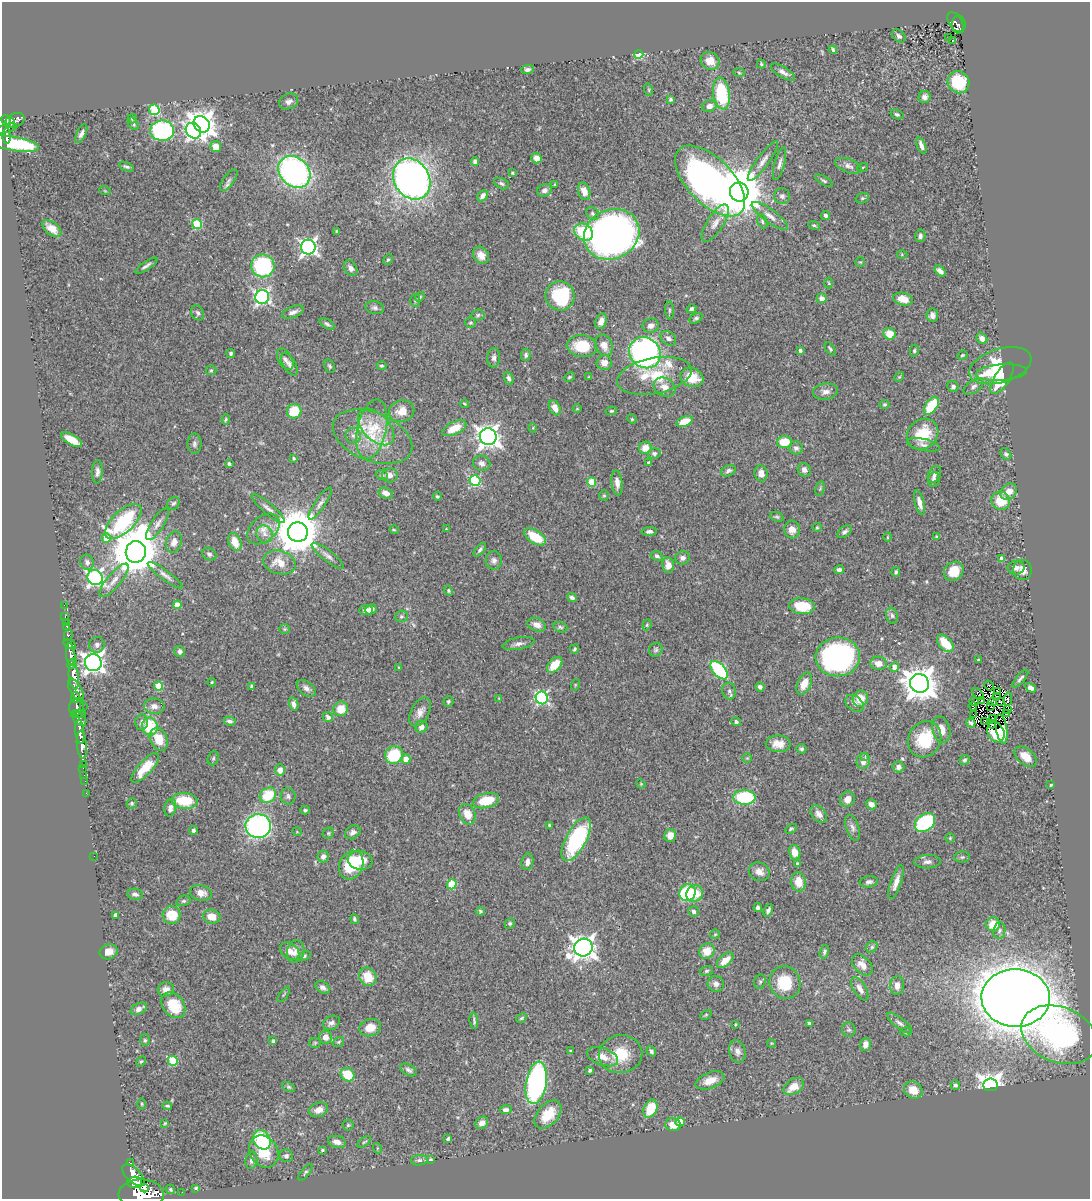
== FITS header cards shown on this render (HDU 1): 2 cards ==
NAXIS1  =                 1088
NAXIS2  =                 1197

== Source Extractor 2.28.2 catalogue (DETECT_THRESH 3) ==
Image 1088 x 1197 px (HDU 1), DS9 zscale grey, 1 PNG px = 1 image px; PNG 1092 x 1201 px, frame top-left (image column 1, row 1197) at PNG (2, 2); each listed source drawn as its Kron ellipse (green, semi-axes under 4 px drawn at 4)
Background 0.615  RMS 0.026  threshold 0.0774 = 3 sigma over >= 5 px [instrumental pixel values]
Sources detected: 480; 6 with non-positive FLUX_AUTO (blend fragments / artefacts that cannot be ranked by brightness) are neither listed nor drawn; the other 474 listed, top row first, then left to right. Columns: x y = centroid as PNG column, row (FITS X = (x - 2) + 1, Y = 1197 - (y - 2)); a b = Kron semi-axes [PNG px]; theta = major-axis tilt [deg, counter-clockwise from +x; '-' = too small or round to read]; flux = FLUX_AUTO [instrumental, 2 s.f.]
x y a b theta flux
955 22 11 6 -57 100
959 25 9 7 90 110
899 36 8 5 -43 5.3
949 37 3 2 - 2.8
952 40 3 2 - 1.3
833 50 4 3 - 2.9
639 54 4 4 - 84
710 61 10 8 -34 19
761 64 4 4 - 2.7
527 70 6 4 3 5.4
783 72 14 5 -31 7.5
739 73 6 4 -3 2
959 82 11 10 - 79
649 90 6 4 -72 2.1
721 94 16 8 -82 110
924 97 6 5 - 6.6
670 99 4 3 - 2.4
289 101 10 7 25 7
709 106 7 5 19 8.4
154 110 5 5 - 130
897 114 6 4 -20 3.3
132 119 5 4 - 2.5
6 120 5 4 - 330
15 121 10 7 26 330
10 122 5 3 - 200
133 124 7 5 -54 3.8
202 124 9 7 -48 1800
7 128 11 3 14 230
162 131 12 10 -2 250
193 131 8 7 - 440
81 134 10 4 64 5.8
7 136 7 3 -88 200
14 144 25 7 -10 120
921 146 9 3 -68 7.2
216 147 5 5 - 19
536 158 5 5 - 10
475 161 4 4 - 5.3
763 161 24 6 54 13
779 164 17 5 75 7.2
848 166 14 6 -21 8.7
126 167 7 4 -20 3.9
863 167 5 3 - 1.5
294 172 17 14 -42 460
512 173 3 2 - 1.7
412 179 21 17 -59 860
229 180 13 5 54 5.6
710 181 44 22 -46 840
824 181 10 4 -30 3.4
502 184 8 5 -25 3.7
555 185 3 3 - 1.9
544 190 7 6 - 6.5
105 191 6 3 -19 1.7
584 191 9 6 -73 16
739 192 9 9 - 10000
483 196 6 4 48 8
782 196 8 8 - 6.5
862 198 7 5 20 3.1
593 214 7 5 -46 3.9
825 215 4 4 - 4.4
770 216 22 6 -36 14
762 221 7 5 -72 3.2
715 223 21 8 58 17
197 224 5 5 - 99
814 225 6 3 -20 2.3
52 228 11 6 -38 15
336 231 4 3 - 1.6
584 232 10 8 -32 75
612 234 28 24 27 900
920 236 6 5 - 5.3
308 247 7 7 - 560
481 255 9 7 -54 16
902 255 5 3 - 1.8
388 260 5 4 - 2.7
860 262 5 5 - 1.9
146 266 13 3 33 5.5
263 266 11 11 - 160
351 268 8 6 -61 7.7
940 271 6 4 -39 7.6
829 283 5 3 - 1.7
560 296 15 14 - 100
262 297 7 7 - 460
420 297 5 4 - 2.2
821 298 5 4 - 7.9
903 299 10 6 -13 23
415 301 6 5 - 3.1
375 308 9 6 -11 5.1
691 309 5 4 - 4.7
669 310 9 4 -86 2.8
293 312 11 5 21 7.8
198 313 8 6 -64 4.4
478 315 7 5 7 3.2
932 315 6 6 - 7.2
696 318 7 4 31 3.6
601 321 8 5 70 13
471 323 5 5 - 3
327 324 8 4 -31 4
651 326 8 7 - 9.2
890 334 6 5 - 26
668 338 8 6 -39 7.4
982 338 6 5 - 7.8
604 345 11 8 -64 17
582 346 15 11 -7 52
830 349 7 4 -55 2.9
800 351 3 3 - 4
914 351 6 4 76 3
231 353 5 4 - 3.3
645 353 16 14 -45 530
526 355 6 4 88 4.1
962 355 5 4 - 1.9
494 358 10 6 85 6.3
285 359 12 6 -60 7
604 363 7 7 - 13
289 364 12 6 -59 7.2
329 366 7 5 -63 3
381 366 5 3 - 2.5
1000 366 32 17 17 74
211 370 5 5 - 2.2
1001 373 26 8 4 50
654 376 38 18 11 80
569 377 5 4 - 2.4
588 377 3 2 - 1.1
692 377 12 9 -19 38
899 377 5 4 - 2
509 378 7 4 -70 5
1002 378 18 7 57 54
953 386 6 5 - 5.5
665 387 11 9 -28 13
973 387 11 6 33 6.1
825 392 12 8 8 11
464 404 4 2 - 1.5
884 404 5 4 - 2.5
931 406 10 6 54 60
555 408 8 5 -62 12
577 409 4 3 - 1.2
294 411 7 7 - 48
402 411 13 10 20 21
611 411 6 4 12 2.3
226 419 5 4 - 2.3
632 419 5 4 - 1.7
685 422 8 5 22 33
376 427 22 13 -45 45
454 428 13 6 26 33
533 428 5 3 - 1.4
372 429 30 14 78 63
923 434 17 14 43 64
353 436 8 7 - 6.9
373 437 42 24 -22 92
488 437 8 8 - 1400
72 440 12 5 -30 37
784 442 7 6 - 36
194 444 10 7 90 5.2
923 445 17 6 -12 8.8
645 448 6 6 - 19
796 448 7 6 - 5.7
654 453 6 5 - 3.8
1006 454 6 5 - 3.4
294 458 3 3 - 2.2
482 463 9 7 -18 8
649 463 4 3 - 4.1
229 464 4 3 - 3.4
804 470 7 6 - 8.4
728 471 8 5 26 5.3
97 472 11 5 86 6.5
761 473 8 6 -82 12
934 474 9 6 61 5.9
382 475 6 4 -22 2.8
390 475 8 7 - 9.1
934 479 7 6 - 5.4
475 481 5 5 - 160
592 482 4 4 - 52
617 483 12 5 -85 11
820 489 7 4 75 2.5
1009 492 9 7 41 17
386 493 7 5 -16 10
437 496 4 3 - 2.4
604 496 5 4 - 2.3
1001 501 9 8 - 41
173 503 7 6 - 3.7
320 503 19 5 56 8
919 503 13 4 -76 11
268 508 21 5 -41 9.5
777 517 7 4 -18 2.9
123 521 23 10 44 200
158 524 19 6 58 10
817 527 5 4 - 2
263 529 18 12 42 23
446 529 4 4 - 1.4
394 530 5 3 - 1.6
792 530 9 8 - 13
649 531 7 4 3 5
298 532 10 10 - 7600
845 532 8 5 39 5.6
264 534 9 8 - 9
535 537 12 6 -33 54
887 537 5 3 - 1.5
936 537 4 3 - 1.8
106 538 5 4 - 24
174 542 11 7 70 11
235 542 9 6 -68 26
480 550 8 4 49 4.5
136 552 11 10 - 8300
209 554 7 6 - 4.2
327 556 19 5 -38 9.4
657 556 6 4 -25 4.2
682 558 7 6 - 7.4
1002 559 4 4 - 14
494 560 9 8 - 7.3
87 562 7 6 - 8.3
279 562 16 11 -15 29
668 565 8 6 -81 12
1016 568 8 7 - 6.3
839 570 5 4 - 5
1023 570 10 9 - 15
954 571 10 9 - 31
896 572 5 4 - 3.1
165 575 21 5 -36 8.8
95 578 8 7 - 530
114 580 21 7 50 15
449 591 5 4 - 2.7
572 597 5 3 - 3.9
64 605 2 2 - 6.7
177 605 4 4 - 22
802 606 13 8 -6 47
371 609 6 5 - 10
366 610 6 5 - 8.4
65 616 3 2 - 13
401 616 6 5 - 3.3
892 616 8 6 -74 4.8
66 622 2 2 - 6.5
537 625 9 6 -23 12
647 625 5 4 - 2.1
67 626 3 3 - 35
560 627 7 5 -18 3.3
285 629 5 4 - 2.3
68 635 6 3 81 140
945 643 10 6 -47 41
70 644 7 4 -33 220
519 644 16 6 10 8.6
97 645 8 7 - 6.3
574 649 4 3 - 2.6
656 650 7 6 - 3.8
180 651 5 5 - 6
71 655 11 4 -85 970
838 657 22 19 5 390
978 660 2 2 - 1.6
93 663 8 8 - 940
879 663 8 6 -2 15
72 664 5 3 - 390
555 665 9 6 47 36
399 667 3 2 - 1.4
895 667 5 4 - 17
719 670 11 6 -49 190
74 676 13 5 -83 1800
1020 678 11 3 50 4.3
212 682 4 4 - 1.9
804 683 12 7 66 20
919 683 9 9 - 3500
575 685 6 3 73 1.8
158 686 4 4 - 46
251 686 4 3 - 2.3
989 686 5 3 - 2.2
760 687 4 4 - 5
306 688 11 6 -37 7.9
1031 688 6 4 -30 6.8
76 690 12 6 -61 820
729 691 8 6 -77 6
997 691 3 2 - 3
978 694 7 2 -46 3.2
75 697 5 3 - 250
997 697 3 2 - 0.82
499 698 4 3 - 1.4
542 698 6 6 - 290
860 699 8 7 - 25
1008 699 7 3 80 1.3
982 700 3 2 - 1.1
448 701 5 5 - 2.6
974 702 5 4 - 2.3
993 702 4 2 - 0.83
1001 702 4 2 - 2.3
854 703 10 7 -37 7.8
294 704 7 4 -77 7.1
83 706 2 2 - 13
154 706 10 7 -7 11
973 706 4 2 - 3.5
77 707 9 7 74 530
991 707 2 2 - 0.95
341 709 7 7 - 32
1008 710 3 2 - 1.1
420 712 15 9 61 13
78 714 7 3 4 170
973 714 2 2 - 1.3
1006 714 3 3 - 2.3
328 717 5 5 - 6.6
80 719 8 5 -51 300
992 719 3 2 - 1.8
230 721 6 4 -14 4.3
985 721 3 2 - 1
142 722 8 6 83 4.9
736 722 5 4 - 3.6
971 723 5 3 - 3.4
992 724 4 2 - 1.2
150 726 9 8 - 67
421 727 6 6 - 8.8
941 729 13 8 -75 20
1002 729 15 5 -80 4.4
80 732 12 4 -83 1000
996 732 10 8 -62 21
159 739 12 8 -67 31
925 739 18 16 61 74
778 744 12 8 -1 18
82 745 14 5 -85 1100
801 749 5 5 - 3.7
394 755 9 8 - 84
865 756 4 3 - 1.4
1026 757 13 8 -40 20
213 758 7 5 69 3.3
747 758 5 5 - 2.1
406 759 4 4 - 17
964 760 5 4 - 3
863 761 8 6 69 11
83 764 3 2 - 21
898 767 6 5 - 8
83 768 2 2 - 8.6
145 768 19 7 48 42
280 770 6 5 - 11
84 775 2 2 - 13
85 781 2 2 - 8.5
641 784 5 4 - 1.6
1051 785 3 2 - 1.5
86 793 2 2 - 9.2
268 795 9 7 37 60
288 796 8 7 - 5.6
744 797 11 7 -2 120
847 799 8 7 - 14
185 801 13 8 -5 61
486 801 13 7 14 46
132 803 5 5 - 3
871 804 5 5 - 10
170 808 9 6 77 8.3
305 810 5 4 - 3
467 814 10 8 -65 22
819 814 10 6 -49 10
925 823 11 8 39 170
549 825 3 3 - 2
258 826 13 12 - 420
853 828 13 6 -70 7.4
791 829 6 4 29 2.8
193 830 4 4 - 4.1
297 832 4 3 - 1.4
353 832 8 6 32 6.8
328 833 6 5 - 2.5
670 835 6 6 - 16
950 838 5 5 - 2.2
576 839 24 10 62 180
795 852 7 5 -77 17
94 856 2 2 - 40
323 857 6 5 - 7.9
962 857 8 5 1 3.2
360 860 12 9 -10 26
527 862 8 6 82 8.9
927 862 13 7 3 7.8
798 864 4 3 - 5.2
351 865 15 11 65 73
759 872 10 9 - 13
799 882 9 7 -84 27
869 882 9 5 9 5
896 882 18 5 71 13
452 884 5 5 - 80
201 893 11 7 -10 13
687 893 9 8 - 130
135 894 8 5 -10 5.9
695 894 8 8 - 30
183 901 7 5 15 3.1
758 908 4 4 - 4.8
768 910 6 4 67 5.7
480 911 4 4 - 2.6
694 911 5 5 - 4.5
116 915 4 4 - 14
172 915 9 8 - 45
212 917 8 7 - 24
354 919 5 4 - 3
510 923 5 5 - 2.8
993 924 7 7 - 31
999 931 8 6 81 4.1
715 934 5 4 - 2.2
872 947 6 5 - 3.4
583 948 9 8 - 1600
290 951 11 7 -39 13
296 951 11 8 80 12
707 951 8 7 - 24
109 952 9 7 21 16
824 952 7 4 73 3.8
304 956 7 4 21 2.9
725 960 10 5 42 21
862 965 12 8 -46 17
706 971 7 5 16 3.4
368 977 10 8 -57 35
760 982 7 5 69 3.8
785 983 16 15 - 67
716 984 8 7 - 7.7
897 985 9 7 89 11
323 987 8 5 -35 6.7
166 989 8 7 - 12
860 989 13 6 -59 12
284 995 9 2 54 1.7
1016 998 34 28 -2 4900
173 1005 14 10 -52 60
139 1009 9 5 28 9.8
706 1015 6 4 30 2.2
521 1018 6 4 28 2.1
474 1021 8 3 -84 3.4
331 1023 9 6 28 7.5
809 1023 4 3 - 5.8
900 1023 15 5 -38 6.7
735 1024 4 2 - 1.4
370 1028 11 8 18 23
849 1030 7 6 - 4.1
906 1032 5 4 - 2.2
1059 1035 39 27 -22 290
326 1037 6 6 - 12
145 1040 6 5 - 2.5
273 1041 4 4 - 5
339 1042 6 4 35 2.3
315 1043 5 5 - 2.7
771 1043 4 3 - 1.5
865 1044 6 5 - 11
570 1051 4 3 - 2
651 1051 5 4 - 4.1
737 1051 11 8 -74 9.5
620 1054 22 19 9 52
602 1057 16 8 -19 19
141 1061 6 4 60 2.2
173 1061 5 5 - 83
409 1070 9 5 -29 5.4
590 1070 4 3 - 3.3
347 1075 7 6 - 48
710 1080 15 8 20 21
536 1083 21 10 80 410
955 1085 5 4 - 3.8
990 1085 7 6 - 1400
289 1087 7 4 -26 2.7
794 1087 11 7 34 29
913 1090 9 8 - 21
142 1104 5 3 - 1.9
167 1106 4 3 - 2.4
650 1109 9 6 66 49
318 1110 10 7 19 13
506 1110 6 4 3 4.7
548 1114 16 10 48 36
680 1122 4 4 - 35
165 1123 3 3 - 1.8
482 1123 7 5 45 9.7
348 1125 5 5 - 2.4
673 1125 7 6 - 21
448 1138 4 3 - 2.9
262 1140 10 8 -56 130
337 1142 9 6 -14 9.9
364 1142 8 3 34 2.6
377 1148 5 3 - 1.6
322 1150 3 3 - 2
264 1151 17 14 -57 45
286 1156 6 6 - 5.2
431 1159 4 3 - 2.3
251 1160 9 6 83 5.5
419 1160 8 5 5 4.4
130 1163 3 3 - 59
305 1172 10 4 51 3
133 1175 14 7 -44 2200
135 1182 7 5 3 1300
145 1188 4 3 - 370
196 1188 3 3 - 2.2
170 1189 5 4 - 3
182 1192 2 2 - 5.3
141 1194 23 14 -1 5500
At the frame edge (FLAGS 8, measured only in part): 1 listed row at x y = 141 1194
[6 non-positive-flux detections neither listed nor drawn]